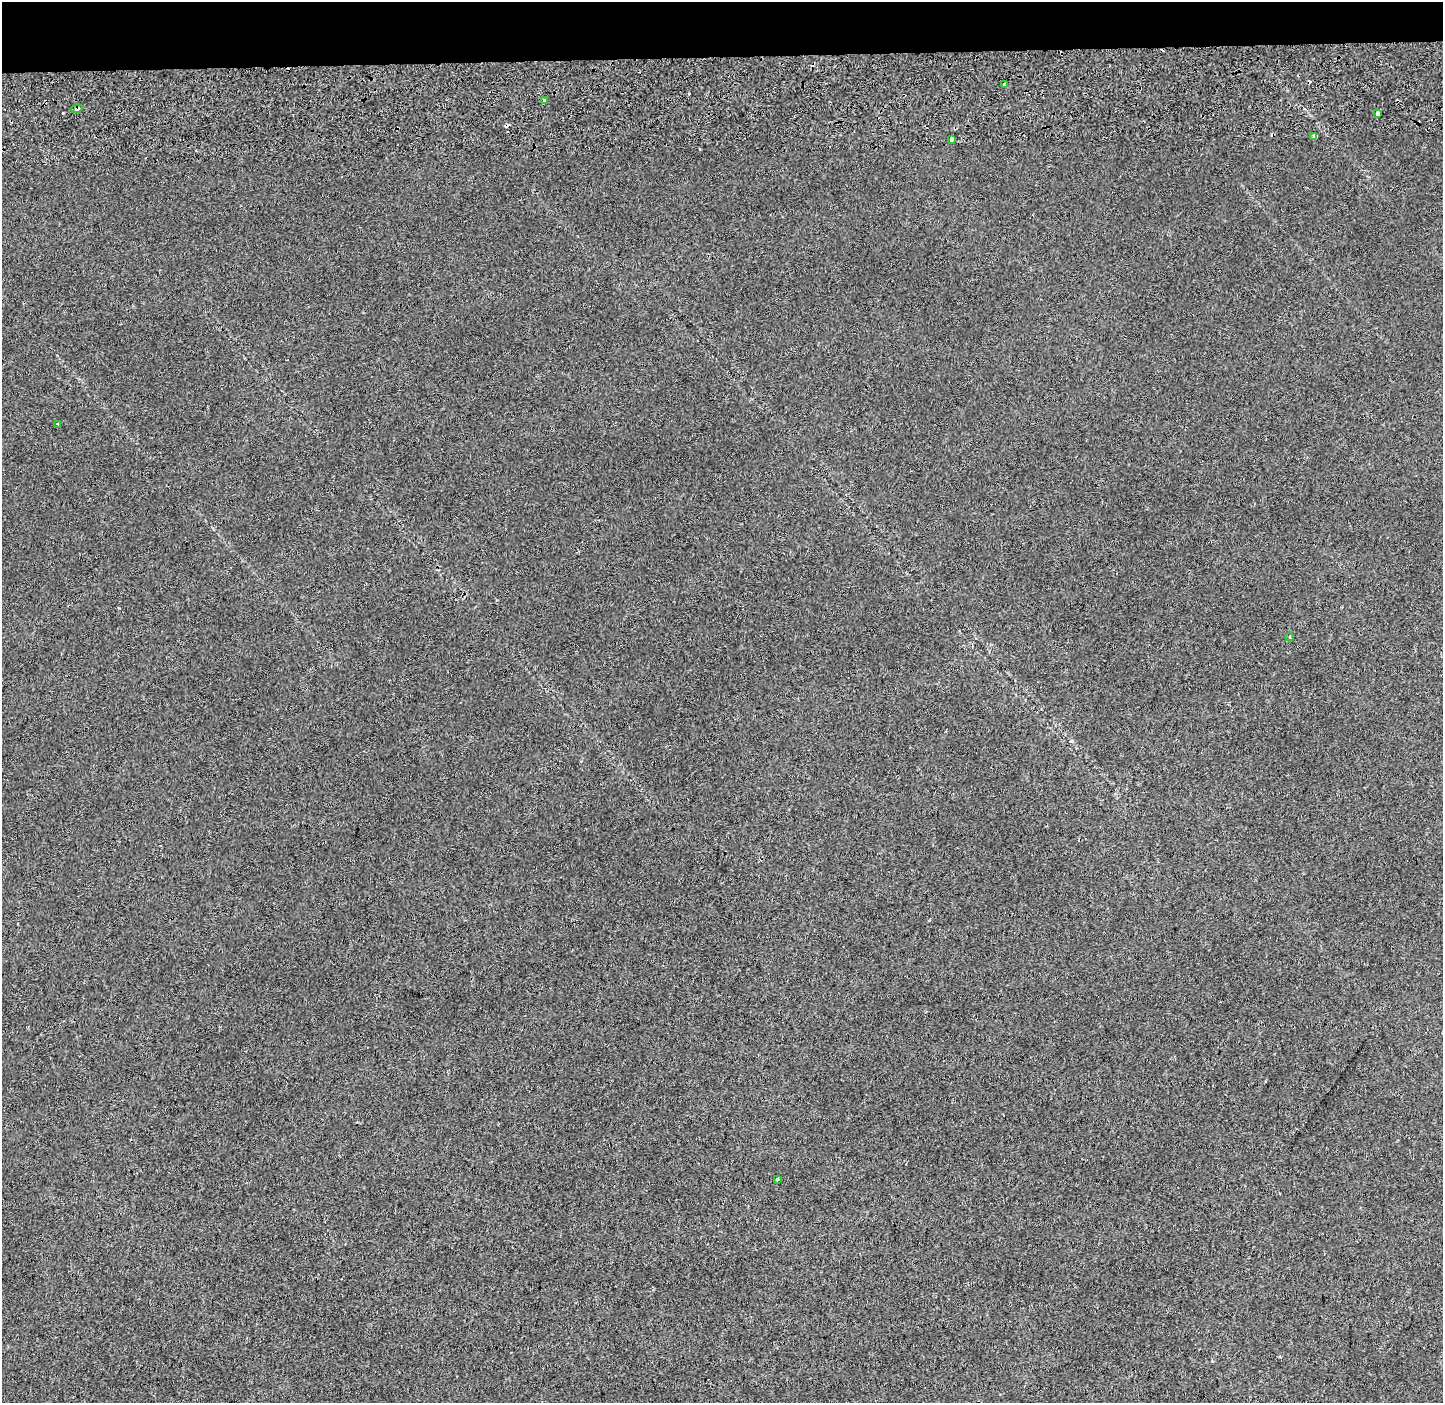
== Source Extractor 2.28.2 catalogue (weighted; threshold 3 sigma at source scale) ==
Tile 2 of 3 x 3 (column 2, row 1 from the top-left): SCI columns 1476-2916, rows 3088-4488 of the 4400 x 4773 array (HDU 1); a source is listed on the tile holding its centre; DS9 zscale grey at full resolution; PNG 1445 x 1405 px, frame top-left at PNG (2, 2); each listed source drawn as its Kron ellipse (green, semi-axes under 4 px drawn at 4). Shown black and unused: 4% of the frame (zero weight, under 2 of 3 exposures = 6% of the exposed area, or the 3 px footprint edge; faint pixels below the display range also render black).
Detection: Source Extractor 2.28.2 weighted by HDU 2 'WHT'; one run over the whole footprint, this tile lists its part. Background 0.0299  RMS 0.007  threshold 0.0315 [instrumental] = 3 sigma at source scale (4.5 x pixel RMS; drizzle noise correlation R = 1.50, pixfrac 1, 0.0396/0.0396 arcsec/px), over >= 5 px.
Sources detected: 16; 7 cosmic-ray / hot-pixel residue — neither listed nor drawn; the other 9 listed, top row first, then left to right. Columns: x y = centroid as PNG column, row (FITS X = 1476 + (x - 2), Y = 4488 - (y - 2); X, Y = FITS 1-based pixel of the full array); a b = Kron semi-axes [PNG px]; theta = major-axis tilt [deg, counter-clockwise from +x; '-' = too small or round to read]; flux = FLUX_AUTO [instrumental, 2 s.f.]
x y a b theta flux
1004 84 3 2 - 0.94
545 101 4 3 - 2.6
77 109 6 4 15 1.6
1378 113 4 4 - 8.3
1314 136 4 4 - 29
952 139 3 3 - 4.7
58 424 3 3 - 4
1290 637 4 3 - 0.76
777 1179 3 3 - 4.5
Overlapping masked pixels (flux is a lower limit): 1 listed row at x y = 77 109